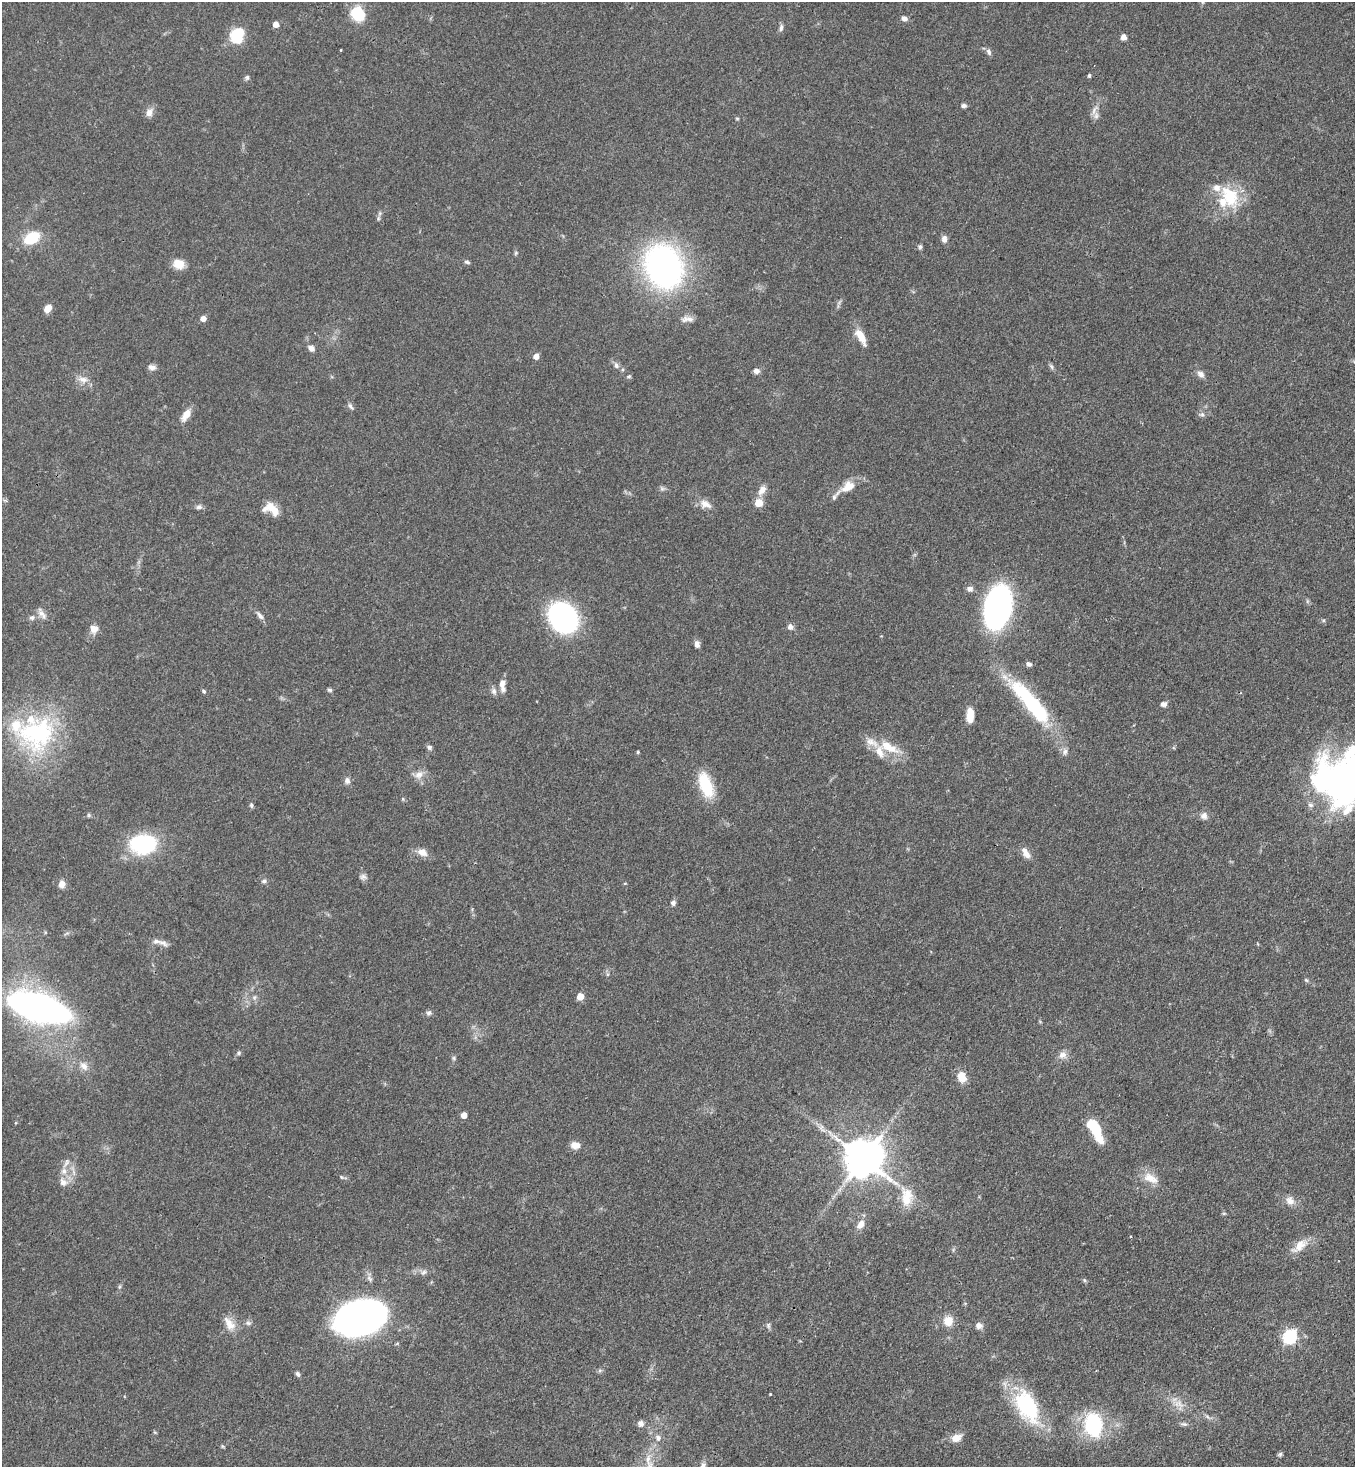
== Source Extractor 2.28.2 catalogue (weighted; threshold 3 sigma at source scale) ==
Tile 6 of 4 x 4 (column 2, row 2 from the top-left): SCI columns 1581-2933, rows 2991-4455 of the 6004 x 5982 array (HDU 1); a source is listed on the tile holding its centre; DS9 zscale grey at full resolution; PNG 1357 x 1469 px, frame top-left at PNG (2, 2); no overlay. Shown black and unused: <1% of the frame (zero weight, under 3 of 4 exposures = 7% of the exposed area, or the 3 px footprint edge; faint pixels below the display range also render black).
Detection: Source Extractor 2.28.2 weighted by HDU 2 'WHT'; one run over the whole footprint, this tile lists its part. Background 0.0862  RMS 0.0038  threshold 0.0173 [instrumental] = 3 sigma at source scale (4.5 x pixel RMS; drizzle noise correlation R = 1.50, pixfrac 1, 0.05/0.05 arcsec/px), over >= 5 px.
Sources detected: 140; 1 inside a brighter object's white glare — not listed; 10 inside a brighter listed object's ellipse — not listed separately; the other 129 listed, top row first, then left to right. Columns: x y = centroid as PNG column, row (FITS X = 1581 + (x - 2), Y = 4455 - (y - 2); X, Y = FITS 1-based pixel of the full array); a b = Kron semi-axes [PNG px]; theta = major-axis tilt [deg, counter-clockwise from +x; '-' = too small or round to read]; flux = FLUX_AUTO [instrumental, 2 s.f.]
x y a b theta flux
357 13 16 13 -46 13
904 18 8 6 -18 1.3
276 24 4 4 - 3.2
781 28 10 5 83 1.1
236 36 8 7 - 36
1124 37 4 4 - 3
341 50 3 2 - 0.3
989 52 9 6 -65 1.2
1089 76 5 4 - 0.58
247 77 6 6 - 0.78
964 105 6 4 1 1.2
149 112 10 8 54 2.6
1096 115 11 7 90 2
737 118 5 3 - 0.39
1230 196 33 20 -61 17
380 213 7 4 71 0.73
32 238 14 9 30 15
944 239 8 6 -79 1.8
920 247 6 5 - 0.76
516 253 6 5 - 0.55
467 262 7 4 -16 0.74
178 264 14 11 -17 4.5
663 266 45 36 -68 110
48 308 9 6 47 3.2
203 318 5 5 - 2.8
687 319 17 7 5 2.3
861 336 22 8 -60 5.3
311 348 7 6 - 1.8
536 356 5 5 - 2.8
616 365 9 6 -59 1.4
1051 366 9 4 -55 0.85
152 367 9 7 -7 1.8
756 371 8 7 - 1.5
1201 374 11 7 -36 1.8
629 376 6 4 17 0.53
83 379 14 9 -9 2.9
351 406 11 4 -53 0.98
1202 414 7 4 0 0.82
186 415 15 7 57 4
848 486 20 12 34 5.8
662 489 7 4 -1 0.84
762 490 14 8 59 2.8
759 503 5 5 - 9.4
706 504 17 10 -31 3.4
199 507 8 6 7 1.2
271 509 19 11 -26 6
970 589 7 6 - 1.7
998 607 25 16 77 150
42 614 17 7 -58 2.1
260 616 13 6 -51 1.6
563 617 21 17 -49 100
32 618 8 6 26 1.3
790 627 8 7 - 1.5
94 629 10 10 - 2.9
697 644 8 6 -89 1.8
1029 664 7 5 -23 1.1
502 683 11 7 75 2.3
329 690 6 5 - 0.72
204 691 6 4 -42 0.64
494 691 10 7 -66 1.5
1031 703 61 15 -49 44
1164 704 7 6 - 1.6
970 715 14 7 -89 6.5
37 733 55 48 17 55
429 747 6 6 - 0.96
889 747 32 12 -26 9.4
638 752 3 3 - 0.53
1065 752 11 7 81 1.6
419 774 13 10 31 2.9
347 780 8 7 - 1.6
1342 780 53 47 33 180
706 785 27 12 -70 17
403 799 6 3 -72 0.43
251 805 7 4 -81 0.75
89 815 5 5 - 0.56
1204 816 10 9 - 1.9
143 844 31 23 2 29
422 852 12 9 -26 3.3
1026 853 15 7 -57 3
363 877 9 7 0 1.3
264 881 8 5 10 0.88
625 883 5 3 - 0.33
62 884 9 8 - 2.4
673 903 7 6 - 1.1
163 943 16 6 -26 1.9
1306 980 6 5 - 0.6
580 996 6 6 - 3.4
254 997 7 4 -18 0.76
38 1008 38 15 -17 240
429 1013 7 6 - 1
239 1053 6 5 - 0.72
1063 1055 11 9 19 2.3
454 1058 7 4 -90 0.67
84 1066 13 9 -37 2.8
962 1077 12 9 -70 4.9
464 1115 5 4 - 3.3
1094 1127 26 9 -62 17
822 1128 14 6 -66 1.9
575 1145 11 8 -6 3.1
863 1158 11 11 - 1200
64 1171 10 8 79 2.5
1150 1178 23 11 -27 5.2
63 1182 11 10 - 2.8
907 1197 27 16 -88 8.8
1290 1201 13 10 -32 2.9
1224 1213 6 4 18 0.46
861 1224 12 8 60 3.3
1300 1246 26 11 41 5.4
423 1272 9 6 39 1.2
1084 1280 6 4 -47 0.55
360 1318 32 20 16 300
948 1321 10 10 - 5.6
248 1323 8 6 -1 1.1
230 1324 19 12 -58 4.6
768 1325 7 6 - 0.94
979 1325 8 8 - 1.8
1290 1337 7 6 - 74
600 1370 6 4 18 0.67
298 1374 7 5 -57 0.86
770 1394 3 2 - 0.33
1180 1404 15 7 -60 2.9
1027 1406 42 23 -62 33
1207 1417 7 4 -44 0.89
641 1423 7 7 - 1.8
1093 1424 21 15 -77 35
1184 1424 10 5 -6 1
658 1438 8 8 - 1.7
956 1438 13 10 20 3.7
1280 1454 6 5 - 0.71
Isophote crosses this tile's border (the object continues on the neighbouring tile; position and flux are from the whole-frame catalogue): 1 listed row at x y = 1342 780